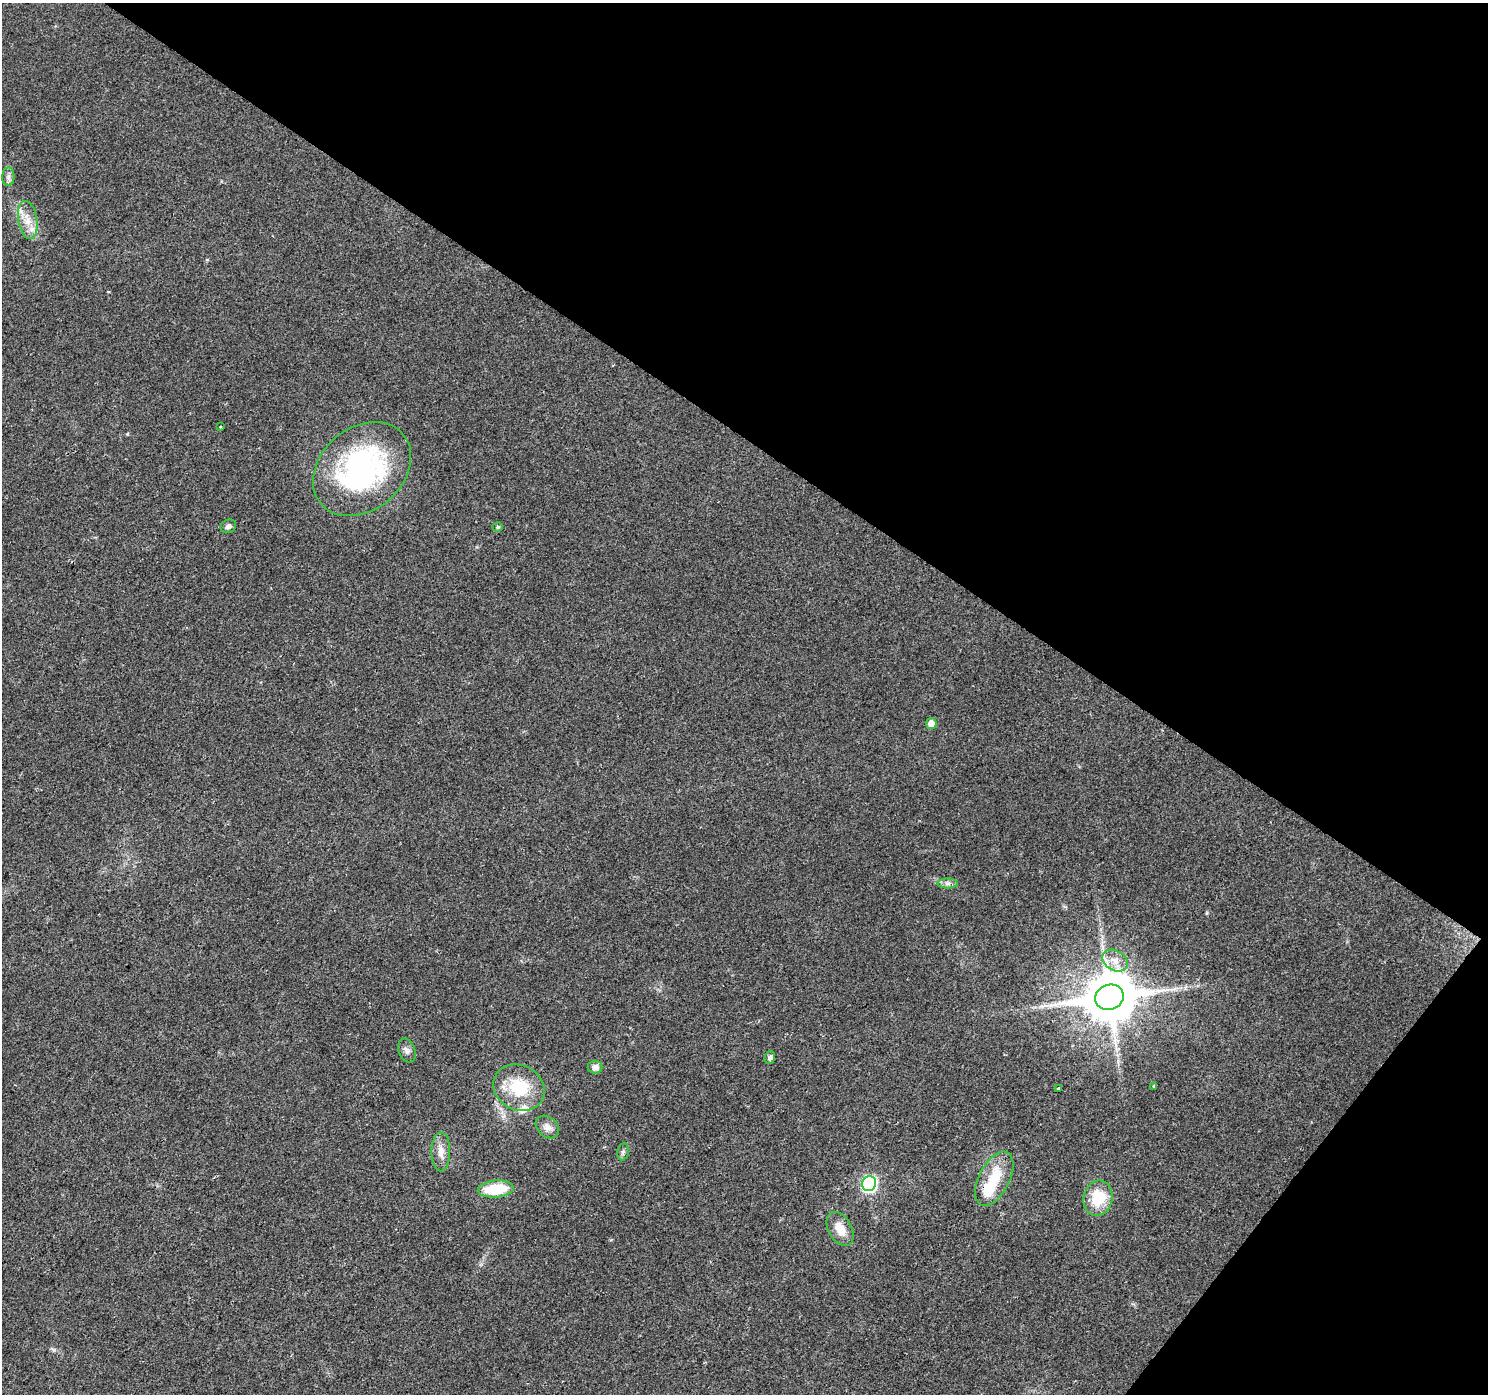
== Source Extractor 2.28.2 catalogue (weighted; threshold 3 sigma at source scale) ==
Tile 8 of 4 x 4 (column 4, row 2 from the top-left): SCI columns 4464-5949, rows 3032-4423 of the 5949 x 5997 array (HDU 1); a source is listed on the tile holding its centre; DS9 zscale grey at full resolution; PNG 1490 x 1396 px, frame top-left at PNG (2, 3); each listed source drawn as its Kron ellipse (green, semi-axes under 4 px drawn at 4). Shown black and unused: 36% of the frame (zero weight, under 2 of 3 exposures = <1% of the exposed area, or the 3 px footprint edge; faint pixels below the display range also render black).
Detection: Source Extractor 2.28.2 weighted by HDU 2 'WHT'; one run over the whole footprint, this tile lists its part. Background 0.0542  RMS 0.006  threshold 0.027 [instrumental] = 3 sigma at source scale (4.5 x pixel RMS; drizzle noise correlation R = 1.50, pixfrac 1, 0.0396/0.0396 arcsec/px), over >= 5 px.
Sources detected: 27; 1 inside a brighter object's white glare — neither listed nor drawn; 2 inside a brighter listed object's ellipse — not listed separately; the other 24 listed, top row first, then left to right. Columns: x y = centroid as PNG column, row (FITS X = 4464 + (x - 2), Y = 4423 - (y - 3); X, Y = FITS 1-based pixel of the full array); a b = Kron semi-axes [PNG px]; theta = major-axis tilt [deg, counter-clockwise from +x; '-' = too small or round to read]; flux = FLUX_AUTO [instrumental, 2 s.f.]
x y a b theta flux
8 177 9 6 85 2
28 220 19 9 -80 7.6
220 427 3 3 - 0.6
362 469 54 41 41 130
228 526 8 6 26 2.2
498 527 5 4 - 0.92
931 723 5 5 - 5.4
948 883 10 5 0 2
1115 961 13 10 -30 6.2
1109 997 14 12 19 3200
407 1051 12 8 -69 2.6
770 1058 6 5 - 1.4
595 1067 7 6 - 3.4
1153 1086 3 3 - 0.55
519 1088 26 22 -26 27
1058 1088 3 3 - 2.3
547 1127 13 9 -42 3.9
441 1152 19 9 90 5.9
623 1152 8 5 81 1.4
994 1179 29 15 62 19
869 1184 7 7 - 120
496 1189 18 8 5 23
1098 1198 18 14 78 20
840 1229 18 11 -60 9
Unlisted compact peaks at least as high as the median listed source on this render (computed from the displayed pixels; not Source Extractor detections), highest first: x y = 127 434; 54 1350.